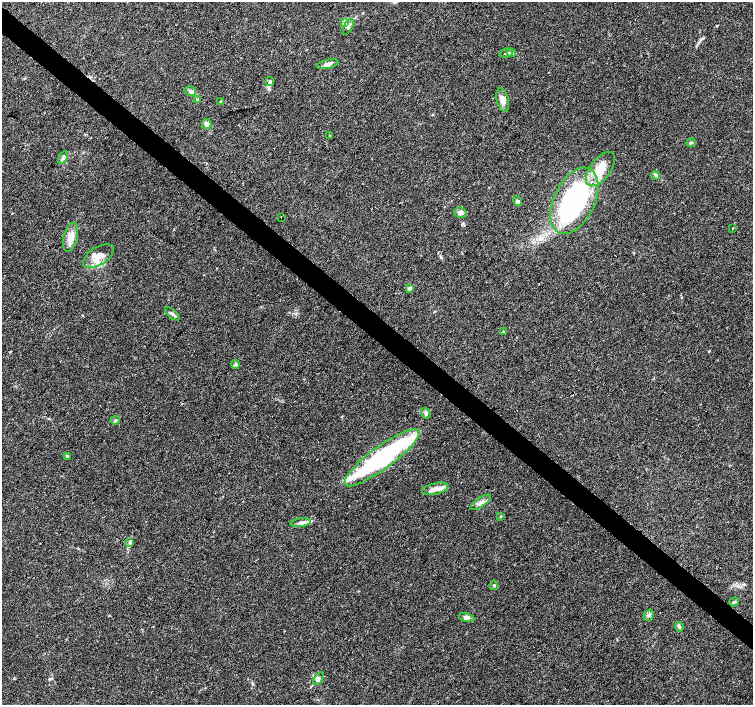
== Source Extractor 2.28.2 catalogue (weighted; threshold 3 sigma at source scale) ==
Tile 11 of 4 x 4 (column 3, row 3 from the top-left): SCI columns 3012-4513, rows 1642-3047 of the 6016 x 6028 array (HDU 1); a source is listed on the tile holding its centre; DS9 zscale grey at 2 x 2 block average (1 PNG px = mean of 2 x 2 image px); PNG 755 x 707 px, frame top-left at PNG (2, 2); each listed source drawn as its Kron ellipse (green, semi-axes under 4 px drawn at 4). Shown black and unused: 4% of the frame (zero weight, under 3 of 4 exposures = <1% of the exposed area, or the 3 px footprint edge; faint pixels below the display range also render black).
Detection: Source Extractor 2.28.2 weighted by HDU 2 'WHT'; one run over the whole footprint, this tile lists its part. Background 0.0466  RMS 0.0039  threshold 0.0176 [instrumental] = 3 sigma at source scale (4.5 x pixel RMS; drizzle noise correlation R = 1.50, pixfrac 1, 0.0396/0.0396 arcsec/px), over >= 5 px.
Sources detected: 47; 2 inside a brighter object's white glare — neither listed nor drawn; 3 inside a brighter listed object's ellipse — not listed separately; the other 42 listed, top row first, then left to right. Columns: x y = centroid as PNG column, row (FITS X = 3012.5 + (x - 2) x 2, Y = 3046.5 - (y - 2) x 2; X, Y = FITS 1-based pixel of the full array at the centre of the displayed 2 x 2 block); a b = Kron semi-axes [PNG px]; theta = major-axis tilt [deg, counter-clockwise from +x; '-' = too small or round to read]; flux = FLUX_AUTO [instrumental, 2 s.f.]
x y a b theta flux
345 22 4 3 - 1.4
348 27 8 4 64 2.7
506 53 7 3 14 1.6
511 53 5 4 - 1.8
328 64 11 4 13 3.9
270 81 4 3 - 1.7
190 91 6 5 - 2.4
197 99 3 2 - 0.71
503 100 12 6 -75 6.8
221 101 3 2 - 0.59
207 124 5 4 - 3.6
330 135 3 2 - 0.59
691 143 5 3 - 1.1
63 157 7 3 60 2
601 169 20 10 53 17
656 175 4 4 - 1.5
518 201 5 4 - 2
574 201 35 20 64 140
460 212 6 5 - 3
281 217 2 2 - 1.6
733 228 3 2 - 0.46
71 237 15 7 76 8.3
99 256 17 9 32 11
409 288 4 3 - 2.6
172 314 9 3 -40 2.1
504 332 3 2 - 0.68
235 364 4 3 - 1.3
426 413 5 4 - 1.9
115 420 5 4 - 1.6
67 456 4 3 - 1.9
382 458 46 11 36 140
435 489 13 5 12 6.1
481 502 12 4 33 4.1
501 516 3 2 - 0.63
301 523 10 3 7 3.3
129 542 4 2 - 0.97
494 585 4 3 - 1
734 602 5 3 - 1.1
649 615 6 4 56 2.3
466 617 8 4 -13 3.3
679 627 5 3 - 1.4
319 678 7 4 55 2.5
Diffuse or blended objects may show on this block-average render without a row.